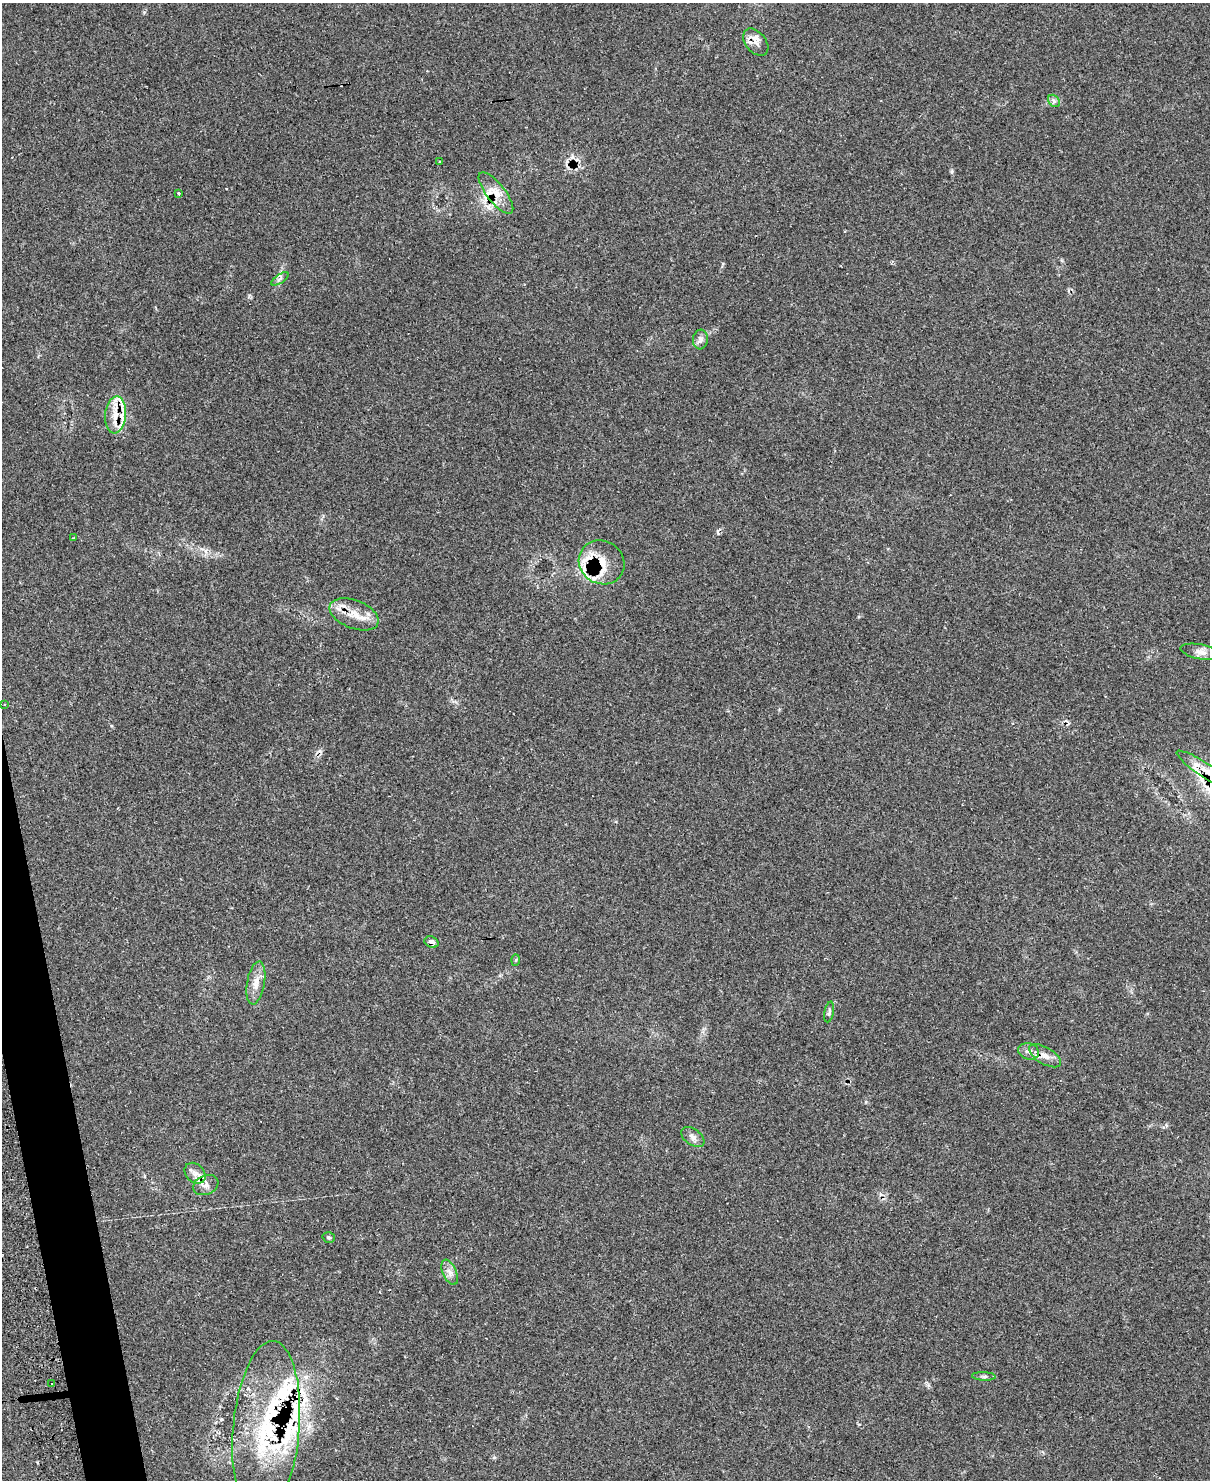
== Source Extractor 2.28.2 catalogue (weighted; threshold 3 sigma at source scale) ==
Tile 7 of 4 x 3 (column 3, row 2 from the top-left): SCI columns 2468-3675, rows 1733-3210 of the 4884 x 4829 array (HDU 1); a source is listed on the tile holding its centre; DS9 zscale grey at full resolution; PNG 1212 x 1482 px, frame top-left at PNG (2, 3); each listed source drawn as its Kron ellipse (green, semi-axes under 4 px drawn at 4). Shown black and unused: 2% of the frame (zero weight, under 2 of 3 exposures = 3% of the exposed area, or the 3 px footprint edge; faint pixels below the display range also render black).
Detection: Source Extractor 2.28.2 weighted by HDU 2 'WHT'; one run over the whole footprint, this tile lists its part. Background 0.145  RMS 0.0072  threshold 0.0325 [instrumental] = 3 sigma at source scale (4.5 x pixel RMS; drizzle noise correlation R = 1.50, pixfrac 1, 0.05/0.05 arcsec/px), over >= 5 px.
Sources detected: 44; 4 cosmic-ray / hot-pixel residue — neither listed nor drawn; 12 inside a brighter listed object's ellipse — not listed separately; the other 28 listed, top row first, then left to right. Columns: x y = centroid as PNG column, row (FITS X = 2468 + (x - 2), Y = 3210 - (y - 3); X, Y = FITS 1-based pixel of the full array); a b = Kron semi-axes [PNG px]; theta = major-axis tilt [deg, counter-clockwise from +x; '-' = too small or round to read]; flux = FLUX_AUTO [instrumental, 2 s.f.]
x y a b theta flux
756 42 15 10 -51 5.8
1054 101 7 5 -46 1.7
440 162 3 3 - 1.3
179 193 3 3 - 2.1
496 193 25 9 -52 9.4
280 279 10 4 34 1.9
700 339 10 7 84 2.9
115 415 19 10 85 12
74 538 4 3 - 0.66
602 562 23 21 -34 17
354 614 26 14 -21 14
1201 652 20 7 -11 4.7
5 705 3 3 - 1.3
1206 771 35 7 -33 14
431 942 7 5 -20 3.8
516 960 5 3 - 0.73
256 983 22 9 80 7.6
829 1012 10 4 79 1.8
1029 1051 10 8 -14 3.5
1045 1056 18 8 -31 6.1
693 1137 13 8 -35 3.7
195 1173 12 9 -46 4.9
206 1185 13 9 22 4.7
329 1237 6 5 - 1.1
450 1272 13 6 -66 4.1
984 1376 12 4 -3 1.5
51 1384 2 2 - 0.67
266 1430 89 33 85 97
Overlapping masked pixels (flux is a lower limit): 8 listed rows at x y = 756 42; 496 193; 602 562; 354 614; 1206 771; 431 942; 206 1185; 266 1430
Isophote crosses this tile's border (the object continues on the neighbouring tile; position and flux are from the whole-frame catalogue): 1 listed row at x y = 1206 771
Unlisted compact peaks at least as high as the median listed source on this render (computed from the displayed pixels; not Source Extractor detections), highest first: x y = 952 171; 928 1385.